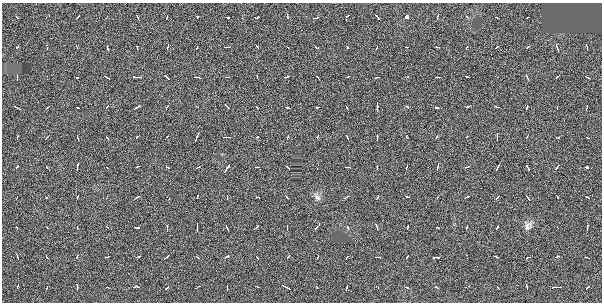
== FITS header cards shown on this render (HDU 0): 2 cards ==
NAXIS1  =                  600 / BYTES PER ROW
NAXIS2  =                  300 / NUMBER OF ROWS

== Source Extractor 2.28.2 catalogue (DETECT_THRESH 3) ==
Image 600 x 300 px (HDU 0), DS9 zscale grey, 1 PNG px = 1 image px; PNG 604 x 304 px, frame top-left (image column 1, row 300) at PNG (2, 3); no overlay
Background -0.652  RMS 28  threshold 84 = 3 sigma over >= 5 px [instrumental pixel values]
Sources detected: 198; all 198 listed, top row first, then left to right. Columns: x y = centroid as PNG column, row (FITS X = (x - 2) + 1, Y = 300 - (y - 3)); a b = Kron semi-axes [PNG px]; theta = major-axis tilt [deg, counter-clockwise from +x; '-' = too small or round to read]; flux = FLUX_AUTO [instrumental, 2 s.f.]
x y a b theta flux
467 16 5 3 - 3500
17 17 4 2 - 1900
47 17 6 3 32 5600
77 17 5 2 - 6900
107 17 4 2 - 2100
137 17 5 2 - 3900
167 17 5 2 - 4800
197 17 3 2 - 1600
227 17 4 3 - 3800
257 17 5 3 - 27000
287 17 5 2 - 43000
317 17 4 3 - 5500
347 17 6 3 61 17000
377 17 6 3 -48 16000
407 17 4 4 - 66000
437 17 6 3 74 11000
497 17 4 2 - 3700
527 17 5 2 - 3900
17 47 4 3 - 5500
47 47 5 2 - 13000
77 47 4 2 - 2900
107 47 5 2 - 6100
137 47 5 2 - 29000
167 47 5 2 - 6600
197 47 5 3 - 6900
227 47 6 2 4 3900
257 47 5 2 - 5400
287 47 4 2 - 3600
317 47 5 3 - 7700
347 47 5 3 - 6200
377 47 4 2 - 2700
407 47 4 2 - 3500
437 47 4 2 - 5000
467 47 4 2 - 2900
497 47 5 3 - 15000
527 47 5 3 - 10000
557 47 6 3 -70 14000
587 47 5 2 - 3700
17 77 6 2 90 7600
47 77 5 2 - 2300
107 77 6 3 -31 9400
137 77 7 3 -1 44000
166 77 6 2 -45 8200
197 77 6 2 -2 6500
227 77 5 2 - 3800
257 77 4 2 - 2900
287 77 6 3 16 10000
317 77 5 2 - 3900
347 77 4 3 - 7000
377 77 4 3 - 5900
407 77 4 2 - 3000
437 77 5 2 - 4800
467 77 5 2 - 3700
497 77 4 2 - 2100
527 77 6 3 -66 16000
557 77 5 3 - 9600
587 77 5 3 - 12000
77 78 4 2 - 3000
197 106 4 2 - 3500
17 107 6 2 -26 7600
47 107 4 2 - 3300
77 107 4 3 - 12000
107 107 4 3 - 4800
137 107 5 3 - 25000
167 107 5 2 - 5200
227 107 6 3 -52 30000
257 107 4 2 - 2400
287 107 5 3 - 13000
317 107 4 3 - 5200
347 107 4 2 - 5700
377 107 7 2 90 34000
407 107 4 3 - 14000
437 107 4 3 - 9700
467 107 5 3 - 23000
497 107 5 2 - 3500
527 107 5 3 - 17000
557 107 4 2 - 2800
587 107 5 3 - 6200
17 137 5 2 - 5400
47 137 5 2 - 3100
77 137 4 2 - 4000
107 137 4 3 - 6800
137 137 5 2 - 4500
167 137 4 2 - 2300
197 137 7 3 66 23000
227 137 6 2 0 9100
257 137 4 2 - 3700
287 137 5 3 - 8100
317 137 5 3 - 2500
347 137 5 2 - 5500
377 137 4 2 - 9300
407 137 4 3 - 4200
437 137 4 3 - 3800
466 137 4 3 - 5100
497 137 5 2 - 4000
527 137 5 2 - 4000
557 137 5 3 - 10000
587 137 4 2 - 4400
407 166 5 2 - 4400
17 167 4 3 - 15000
47 167 4 3 - 2000
77 167 6 2 89 18000
107 167 4 2 - 3400
137 167 4 2 - 3900
167 167 5 2 - 3400
197 167 6 3 30 12000
227 167 7 3 57 23000
257 167 5 2 - 3700
287 167 5 2 - 3500
347 167 6 2 -3 8400
377 167 5 2 - 4400
437 167 7 3 76 15000
467 167 6 3 17 7000
497 167 6 2 63 5100
527 167 5 2 - 6000
557 167 5 2 - 5100
587 167 4 3 - 32000
317 168 3 2 - 2900
17 197 5 2 - 3400
47 197 6 3 55 15000
77 197 5 2 - 4100
107 197 5 2 - 3300
137 197 6 2 30 5700
167 197 5 2 - 3200
197 197 5 3 - 25000
227 197 4 2 - 4600
257 197 4 2 - 2400
287 197 5 2 - 13000
347 197 6 2 30 8500
377 197 5 3 - 5800
407 197 5 3 - 26000
437 197 4 2 - 3000
467 197 5 3 - 24000
497 197 5 2 - 4900
527 197 6 2 -53 4800
557 197 4 2 - 3600
587 197 5 2 - 5300
317 198 6 3 -32 14000
17 227 4 2 - 3700
47 227 5 2 - 3700
77 227 5 3 - 8100
107 227 4 2 - 3500
137 227 4 2 - 5400
167 227 6 2 -90 8800
197 227 7 2 90 9200
227 227 6 2 -65 6100
257 227 5 2 - 4000
287 227 5 2 - 8500
317 227 6 3 50 16000
347 227 5 3 - 10000
377 227 5 3 - 8000
407 227 4 2 - 2900
437 227 5 2 - 4800
467 227 4 3 - 12000
497 227 4 2 - 4200
557 227 4 2 - 2600
587 227 6 3 82 15000
526 228 5 3 - 17000
17 257 5 3 - 6500
47 257 5 3 - 9500
77 257 5 3 - 2400
107 257 4 2 - 3200
137 257 5 3 - 33000
167 257 6 3 36 9500
197 257 5 3 - 6500
227 257 5 3 - 62000
257 257 5 3 - 8400
287 257 4 3 - 7300
317 257 5 2 - 3900
347 257 5 2 - 4500
377 257 6 2 0 13000
407 257 4 2 - 4400
437 257 6 3 4 25000
467 257 5 2 - 4800
497 257 5 3 - 6900
527 257 5 3 - 7700
557 257 4 3 - 6500
587 257 5 2 - 4400
17 287 5 3 - 7300
47 287 4 2 - 4600
77 287 5 2 - 16000
107 287 4 2 - 3500
137 287 6 3 -7 54000
167 287 5 3 - 7400
197 287 6 2 37 4700
227 287 5 2 - 5300
257 287 5 3 - 5800
287 287 7 3 -26 14000
317 287 4 3 - 5200
347 287 5 3 - 7700
377 287 4 2 - 3000
407 287 5 2 - 4600
437 287 5 3 - 14000
467 287 5 2 - 5400
497 287 4 2 - 5900
527 287 5 3 - 5000
557 287 7 2 0 8100
587 287 5 3 - 6900